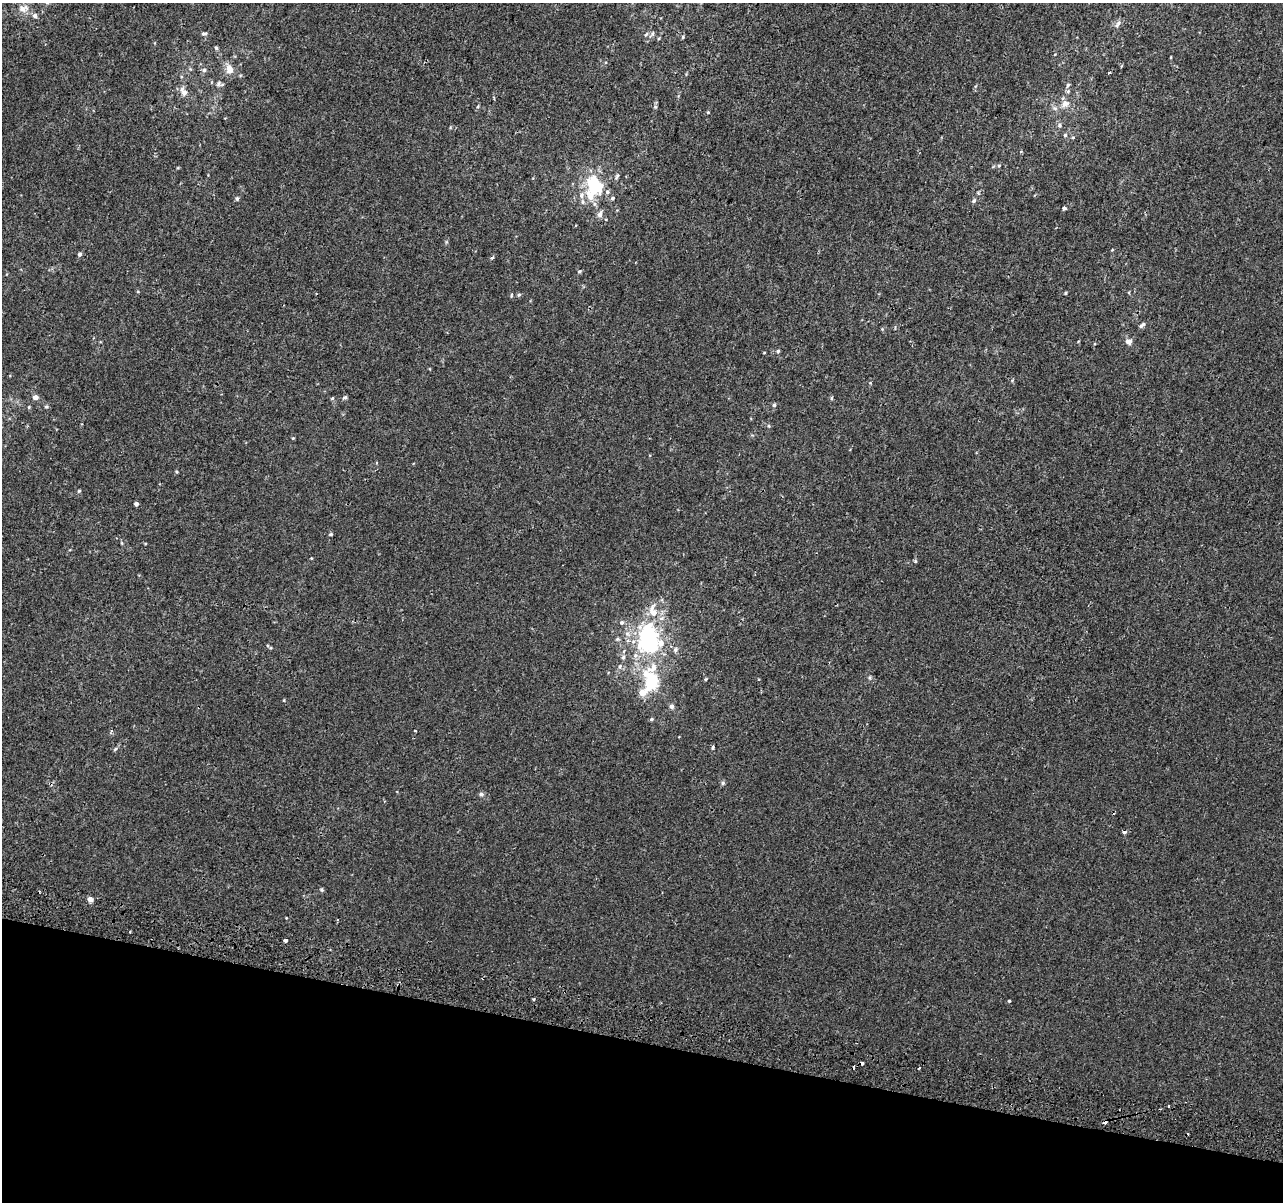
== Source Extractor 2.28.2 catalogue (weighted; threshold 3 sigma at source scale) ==
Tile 15 of 4 x 4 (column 3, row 4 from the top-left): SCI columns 2581-3861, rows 329-1528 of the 5152 x 5395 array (HDU 1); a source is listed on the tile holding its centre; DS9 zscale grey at full resolution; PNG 1285 x 1204 px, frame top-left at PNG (2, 3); no overlay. Shown black and unused: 13% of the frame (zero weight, under 2 of 3 exposures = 2% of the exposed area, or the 3 px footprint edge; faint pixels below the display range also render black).
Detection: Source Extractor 2.28.2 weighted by HDU 2 'WHT'; one run over the whole footprint, this tile lists its part. Background 7.68e-04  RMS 0.0028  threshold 0.0128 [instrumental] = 3 sigma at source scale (4.5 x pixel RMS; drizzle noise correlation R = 1.50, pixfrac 1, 0.0396/0.0396 arcsec/px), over >= 5 px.
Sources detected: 88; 5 cosmic-ray / hot-pixel residue — not listed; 6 inside a brighter listed object's ellipse — not listed separately; the other 77 listed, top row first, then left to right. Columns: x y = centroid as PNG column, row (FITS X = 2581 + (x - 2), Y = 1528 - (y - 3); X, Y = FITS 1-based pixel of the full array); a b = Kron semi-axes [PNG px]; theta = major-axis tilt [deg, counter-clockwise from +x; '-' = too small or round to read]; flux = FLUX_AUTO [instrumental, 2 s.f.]
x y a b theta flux
23 9 15 10 1 2.2
35 16 7 6 - 0.66
1117 26 7 7 - 0.8
204 34 7 5 -3 0.61
646 34 7 4 45 0.4
683 37 5 3 - 0.25
216 48 5 4 - 0.38
1171 57 4 3 - 0.2
230 69 11 9 -73 2.4
204 70 6 6 - 0.61
1109 72 3 3 - 0.64
218 84 8 6 69 0.76
1068 85 6 5 - 0.56
184 92 13 7 -58 1.8
1065 104 12 10 29 2
478 106 5 3 - 0.3
708 112 4 4 - 0.25
1060 125 7 6 - 0.66
1065 135 5 5 - 0.44
617 176 9 5 64 0.56
592 182 19 14 81 11
607 192 6 6 - 0.66
237 198 6 4 74 0.47
612 198 5 5 - 0.48
974 201 6 5 - 0.57
583 202 7 6 - 0.69
1064 208 5 4 - 0.63
600 214 6 5 - 1.6
79 254 5 4 - 0.62
492 258 3 3 - 0.87
579 271 5 4 - 0.41
1065 293 5 3 - 0.25
511 295 5 3 - 0.25
519 295 5 4 - 0.4
1142 325 9 5 36 0.7
1128 342 6 6 - 1.5
778 351 4 4 - 0.38
36 397 5 4 - 1.5
345 397 6 4 -6 0.53
332 398 5 4 - 0.31
831 398 5 3 - 0.3
774 405 5 4 - 0.47
29 407 4 4 - 0.29
46 407 6 5 - 0.42
769 426 5 3 - 0.27
293 438 4 4 - 0.26
177 472 4 4 - 0.3
79 491 4 4 - 0.31
136 504 4 4 - 0.85
331 534 5 4 - 0.39
311 558 4 3 - 0.2
915 561 4 3 - 0.5
653 611 22 11 -80 4.4
622 622 6 5 - 0.57
648 638 28 17 -86 37
617 639 6 5 - 0.41
675 649 7 6 - 0.7
623 657 7 5 85 0.62
620 666 6 6 - 0.58
706 679 4 4 - 0.31
651 681 20 14 -78 13
284 700 4 3 - 0.21
671 706 6 5 - 0.87
651 719 5 4 - 0.41
415 731 3 2 - 0.3
712 747 5 3 - 0.6
115 749 6 4 45 0.39
723 783 6 5 - 0.46
481 794 6 6 - 0.54
321 890 6 4 -55 0.39
90 899 6 6 - 0.97
337 920 3 2 - 0.47
130 932 2 2 - 0.24
285 940 3 3 - 1.4
534 999 3 3 - 0.37
1009 1001 3 3 - 0.4
1168 1106 3 2 - 0.37
Unlisted compact peaks at least as high as the median listed source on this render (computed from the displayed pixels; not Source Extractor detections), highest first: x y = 655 107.